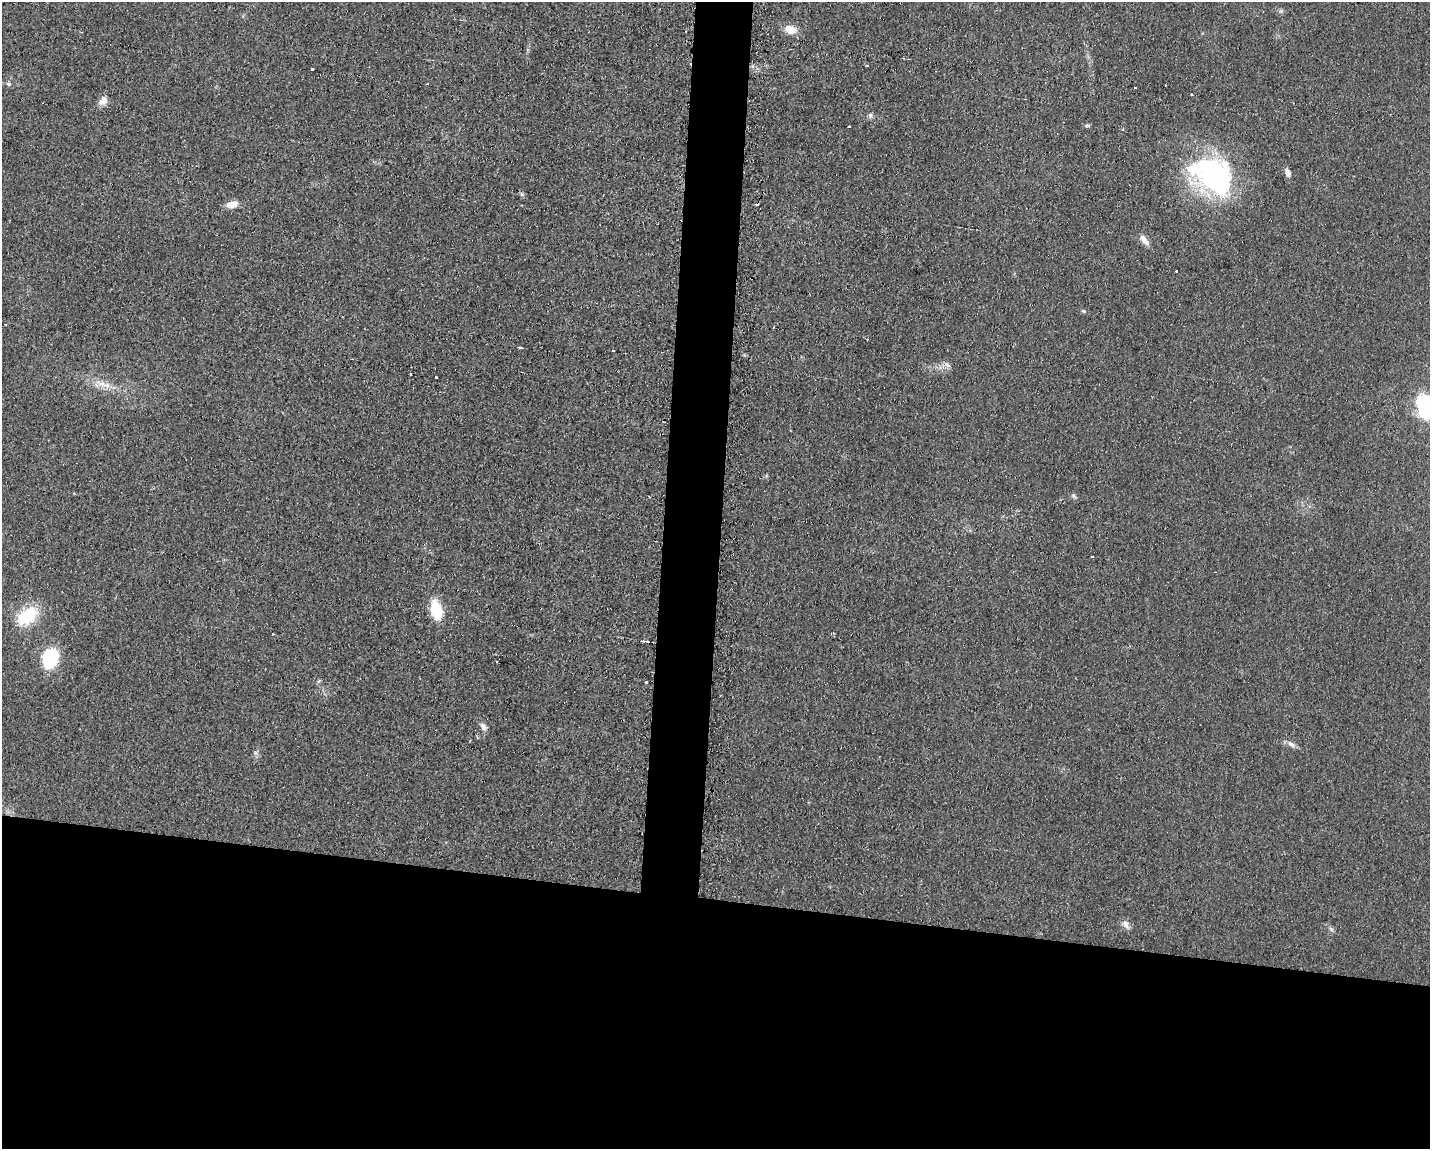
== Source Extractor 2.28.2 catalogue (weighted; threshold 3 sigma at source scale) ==
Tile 11 of 3 x 4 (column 2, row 4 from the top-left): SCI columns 1547-2974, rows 1-1147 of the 4643 x 4587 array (HDU 1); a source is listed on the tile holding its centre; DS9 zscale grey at full resolution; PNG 1432 x 1151 px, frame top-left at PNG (2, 2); no overlay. Shown black and unused: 25% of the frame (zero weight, under 2 of 3 exposures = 2% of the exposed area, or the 3 px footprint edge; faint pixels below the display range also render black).
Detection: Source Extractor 2.28.2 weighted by HDU 2 'WHT'; one run over the whole footprint, this tile lists its part. Background 0.0621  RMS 0.0099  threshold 0.0448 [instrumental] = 3 sigma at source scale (4.5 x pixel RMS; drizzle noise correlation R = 1.50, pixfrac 1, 0.05/0.05 arcsec/px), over >= 5 px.
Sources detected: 45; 7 cosmic-ray / hot-pixel residue — not listed; the other 38 listed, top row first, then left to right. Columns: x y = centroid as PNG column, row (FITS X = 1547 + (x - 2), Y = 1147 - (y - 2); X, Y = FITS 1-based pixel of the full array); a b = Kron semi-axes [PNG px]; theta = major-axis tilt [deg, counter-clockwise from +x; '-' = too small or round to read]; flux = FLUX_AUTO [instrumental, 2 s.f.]
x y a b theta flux
1281 11 6 4 72 1.6
790 29 12 8 -17 14
903 58 3 3 - 1
867 66 3 3 - 4.9
312 69 3 3 - 2.6
9 84 6 6 - 2.1
427 84 3 2 - 1.6
1135 87 3 3 - 6.8
1191 95 3 2 - 1.2
103 101 12 9 51 7.1
870 115 8 4 90 2.2
1087 125 6 4 0 1.5
849 126 3 2 - 1.5
1288 173 9 7 -66 4.6
1212 175 57 41 -33 170
522 194 6 4 18 1.3
232 204 14 7 16 9.1
1144 240 15 7 -50 6.5
1083 311 5 5 - 1.2
867 339 3 2 - 0.92
520 347 5 3 - 1.5
947 365 8 5 -26 3.1
410 374 3 3 - 1.8
436 378 3 3 - 3.6
103 384 23 6 -24 11
1425 406 29 18 -69 65
1074 496 7 4 -53 1.7
1092 557 3 3 - 2.5
436 610 16 9 -75 37
27 616 23 15 38 43
643 641 6 3 -5 2
50 658 17 13 69 57
497 662 3 3 - 2.2
646 682 3 3 - 2.9
483 727 10 7 -56 4.8
1291 744 12 6 -37 4.2
1125 924 13 8 -57 5
1331 929 8 4 -46 2.1
Isophote crosses this tile's border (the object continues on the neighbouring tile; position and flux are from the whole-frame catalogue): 1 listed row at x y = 1425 406